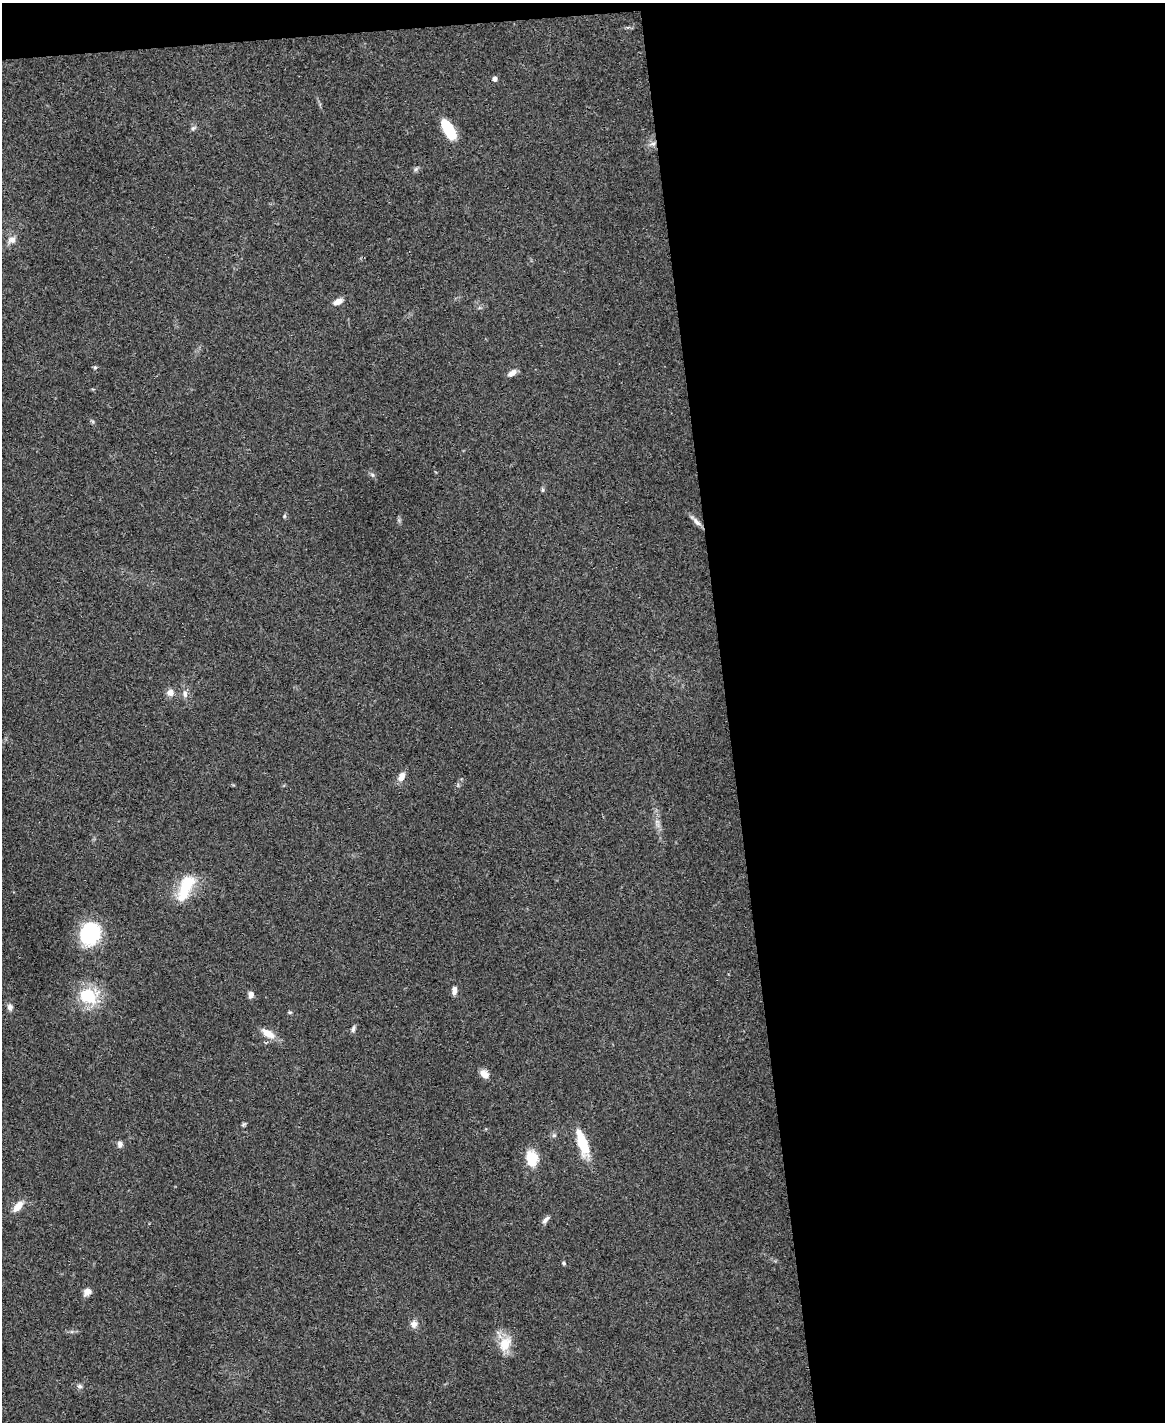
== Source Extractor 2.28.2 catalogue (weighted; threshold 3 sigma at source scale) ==
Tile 4 of 4 x 3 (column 4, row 1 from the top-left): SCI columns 3491-4653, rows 3080-4499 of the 4653 x 4631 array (HDU 1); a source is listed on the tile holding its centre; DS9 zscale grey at full resolution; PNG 1167 x 1424 px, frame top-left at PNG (2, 3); no overlay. Shown black and unused: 39% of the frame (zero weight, under 3 of 4 exposures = <1% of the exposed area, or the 3 px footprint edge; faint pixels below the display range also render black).
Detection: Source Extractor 2.28.2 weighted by HDU 2 'WHT'; one run over the whole footprint, this tile lists its part. Background 0.0739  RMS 0.0056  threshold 0.025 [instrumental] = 3 sigma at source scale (4.5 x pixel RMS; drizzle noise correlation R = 1.50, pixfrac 1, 0.05/0.05 arcsec/px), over >= 5 px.
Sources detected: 37; all 37 listed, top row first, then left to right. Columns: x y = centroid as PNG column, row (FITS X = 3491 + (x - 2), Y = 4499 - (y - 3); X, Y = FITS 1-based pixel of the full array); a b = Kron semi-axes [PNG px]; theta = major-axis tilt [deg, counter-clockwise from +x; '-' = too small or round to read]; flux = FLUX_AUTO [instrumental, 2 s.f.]
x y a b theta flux
495 79 4 4 - 2.5
193 128 7 4 44 1.1
448 129 24 10 -58 15
653 144 8 5 8 1.9
12 240 11 9 13 3.1
338 302 12 7 25 3.5
95 367 6 4 43 0.7
512 373 11 6 33 2.9
372 475 6 5 - 1.1
543 490 6 4 89 0.79
284 516 6 4 89 0.73
697 522 13 6 -46 2.8
170 692 9 9 - 3.2
185 694 10 6 -89 2.2
402 777 11 7 68 4
186 888 35 14 66 20
90 933 17 15 66 52
454 990 10 5 85 2.8
251 995 8 6 82 2.4
88 996 16 13 -8 26
10 1007 9 6 -79 2
290 1012 5 5 - 0.69
353 1029 8 5 75 1.4
268 1033 19 9 -31 6.3
484 1074 11 8 -37 3.9
244 1124 7 4 31 0.8
554 1135 6 5 - 0.98
583 1143 32 10 -71 16
120 1144 8 7 - 2
532 1159 18 12 -82 13
18 1206 13 7 50 6
546 1220 11 5 46 2.1
564 1263 5 4 - 0.83
87 1292 10 8 37 3
414 1324 10 9 - 2.9
505 1344 21 14 66 11
79 1386 7 6 - 1.4